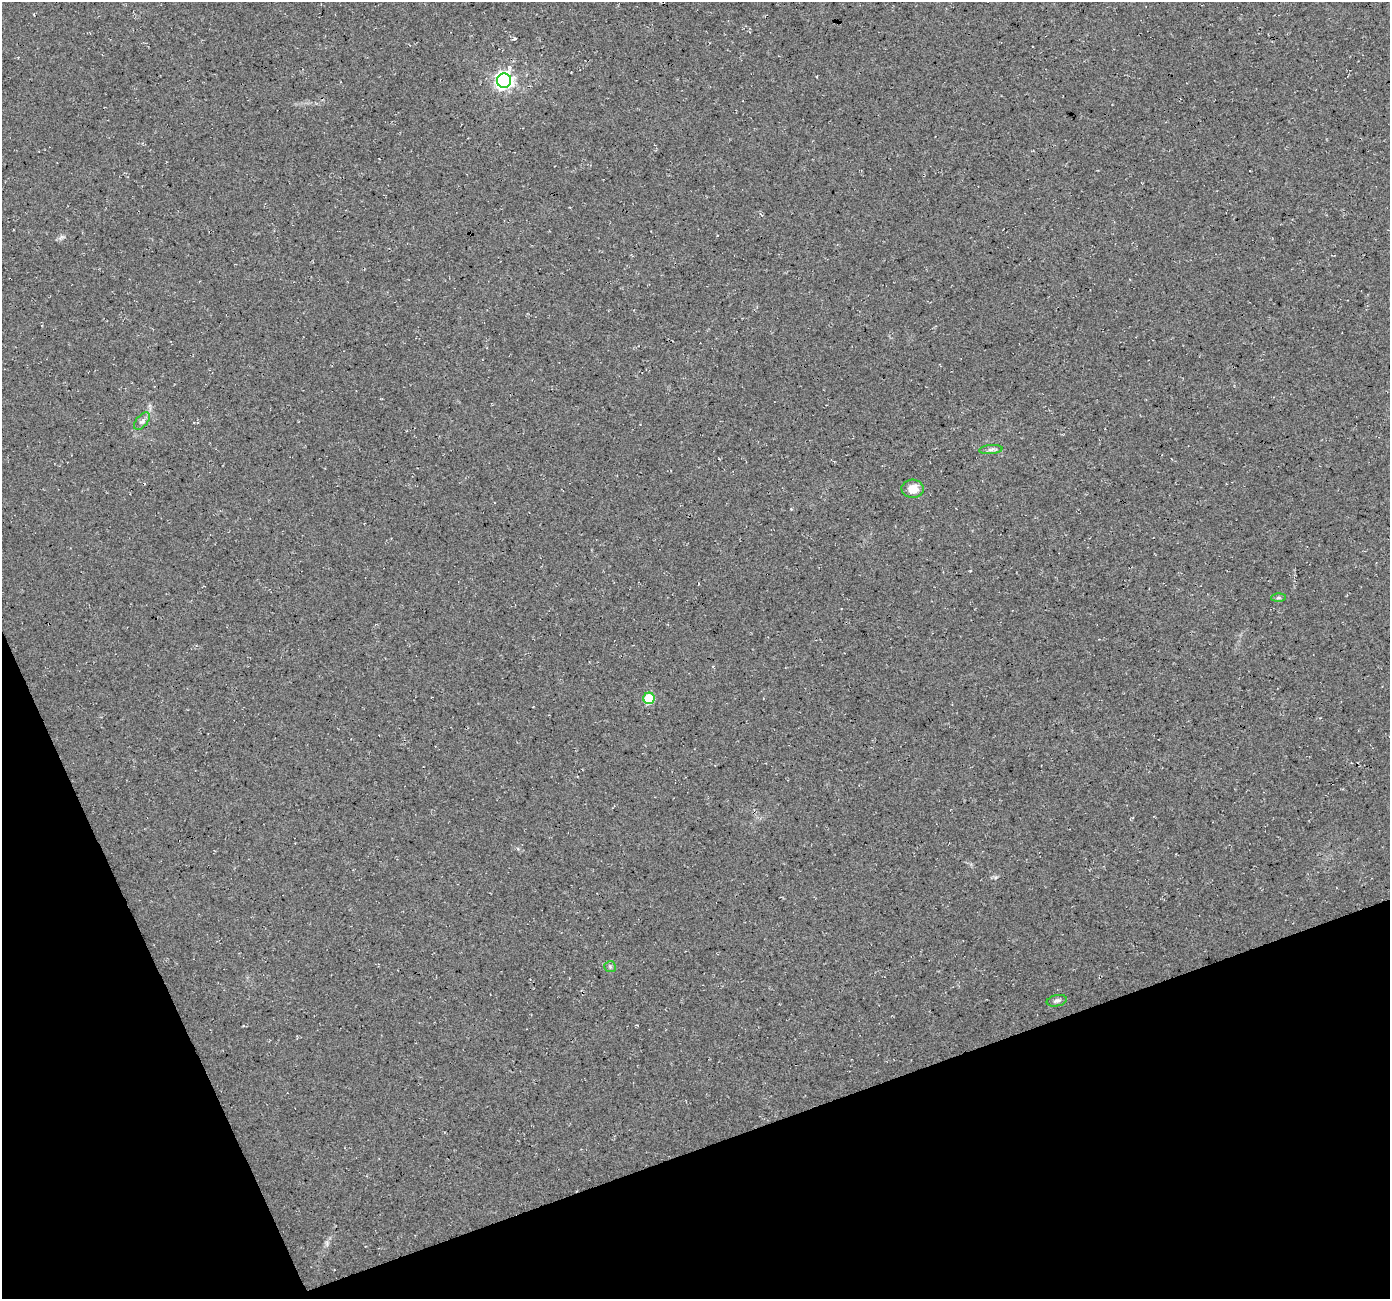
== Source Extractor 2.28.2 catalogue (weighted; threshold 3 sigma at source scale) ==
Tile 14 of 4 x 4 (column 2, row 4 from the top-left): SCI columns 1390-2777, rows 134-1430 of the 5553 x 5399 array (HDU 1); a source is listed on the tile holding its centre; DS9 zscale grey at full resolution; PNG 1392 x 1301 px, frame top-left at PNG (2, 2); each listed source drawn as its Kron ellipse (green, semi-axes under 4 px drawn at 4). Shown black and unused: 18% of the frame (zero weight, under 3 of 4 exposures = <1% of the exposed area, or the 3 px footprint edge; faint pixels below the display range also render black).
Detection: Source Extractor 2.28.2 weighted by HDU 2 'WHT'; one run over the whole footprint, this tile lists its part. Background 0.0328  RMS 0.0079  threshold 0.0356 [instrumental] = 3 sigma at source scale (4.5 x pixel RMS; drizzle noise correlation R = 1.50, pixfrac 1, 0.0396/0.0396 arcsec/px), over >= 5 px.
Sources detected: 9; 1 cosmic-ray / hot-pixel residue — neither listed nor drawn; the other 8 listed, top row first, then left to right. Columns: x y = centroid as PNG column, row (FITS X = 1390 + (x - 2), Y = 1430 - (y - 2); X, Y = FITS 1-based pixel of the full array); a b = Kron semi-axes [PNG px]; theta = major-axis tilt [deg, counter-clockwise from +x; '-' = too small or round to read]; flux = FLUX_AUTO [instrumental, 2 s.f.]
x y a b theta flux
504 81 7 7 - 310
142 421 10 5 50 2.6
991 450 12 4 5 2.5
913 489 11 9 -4 10
1278 598 7 4 0 1.2
649 698 5 5 - 40
610 967 6 5 - 1.5
1057 1001 10 5 11 2.5